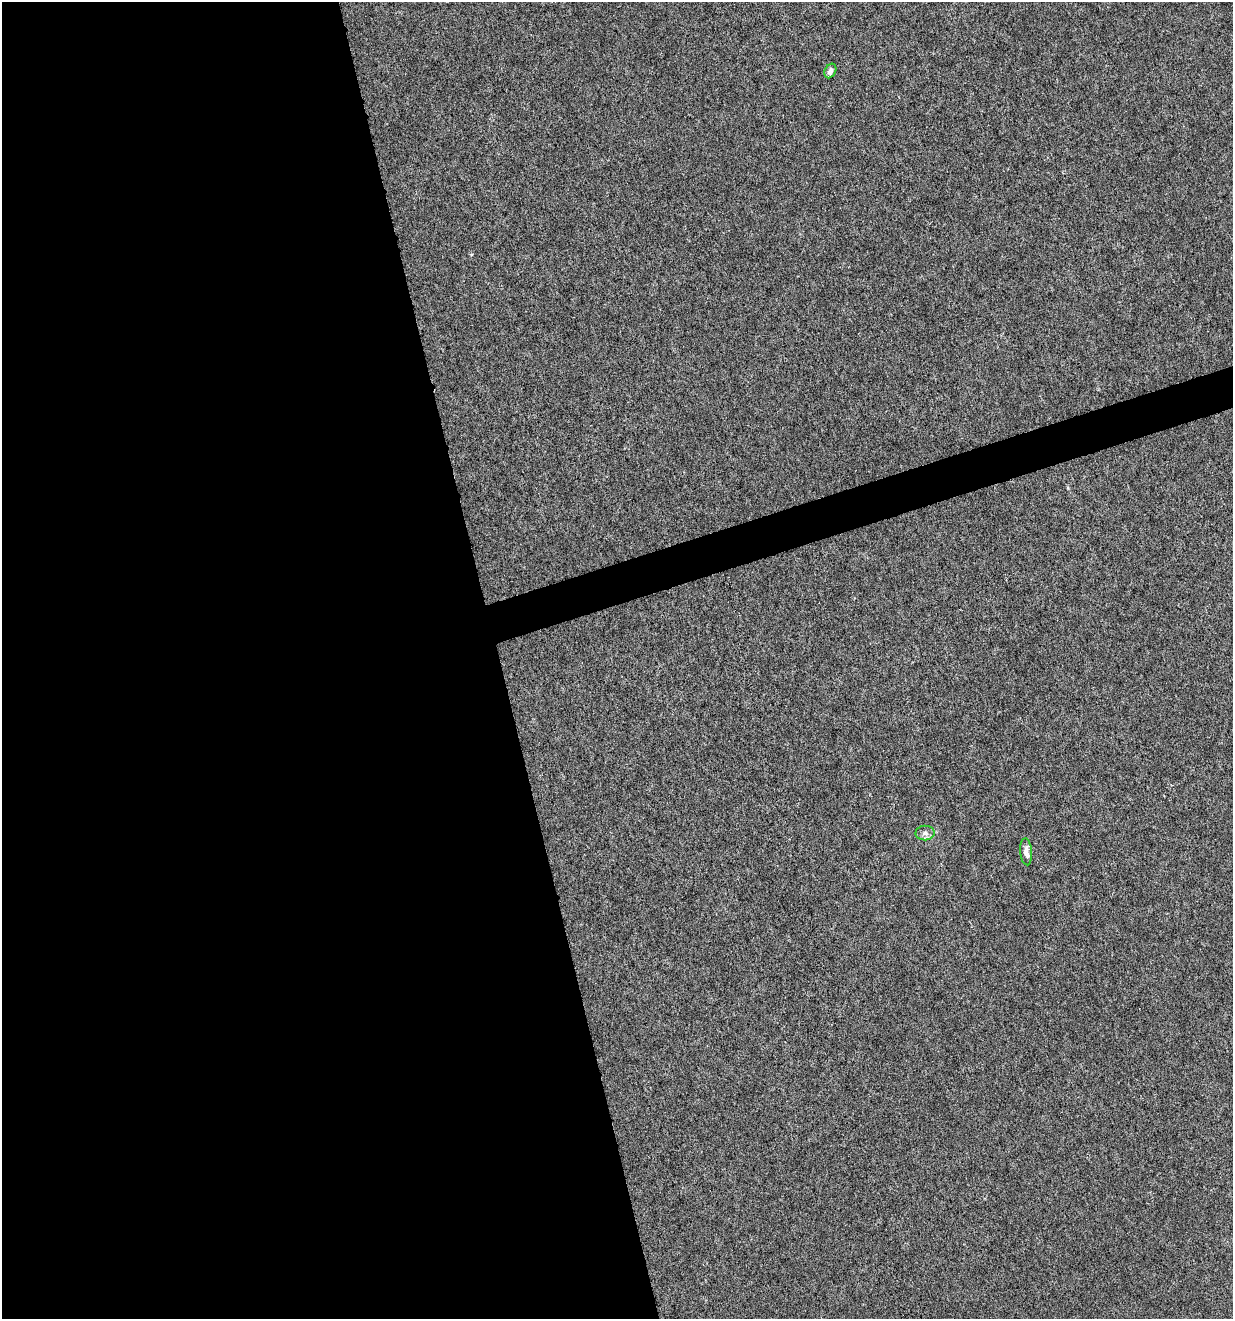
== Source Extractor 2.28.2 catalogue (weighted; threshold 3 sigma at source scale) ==
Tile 9 of 4 x 4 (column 1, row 3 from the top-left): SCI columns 106-1336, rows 1318-2634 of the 5081 x 5270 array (HDU 1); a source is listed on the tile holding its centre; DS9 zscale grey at full resolution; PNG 1235 x 1321 px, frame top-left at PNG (2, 2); each listed source drawn as its Kron ellipse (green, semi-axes under 4 px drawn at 4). Shown black and unused: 42% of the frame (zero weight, under 4 of 8 exposures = <1% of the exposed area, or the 3 px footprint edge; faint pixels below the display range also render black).
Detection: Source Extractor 2.28.2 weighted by HDU 2 'WHT'; one run over the whole footprint, this tile lists its part. Background 0.00105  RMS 0.0014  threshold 0.00554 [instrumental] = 3 sigma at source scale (4.09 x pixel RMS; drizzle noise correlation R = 1.36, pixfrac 0.8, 0.0396/0.0396 arcsec/px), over >= 5 px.
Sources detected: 3; all 3 listed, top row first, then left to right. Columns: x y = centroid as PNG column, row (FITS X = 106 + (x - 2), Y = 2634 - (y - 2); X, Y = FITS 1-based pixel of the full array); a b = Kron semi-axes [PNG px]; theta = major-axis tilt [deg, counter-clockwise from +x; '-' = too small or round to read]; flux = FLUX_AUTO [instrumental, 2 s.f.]
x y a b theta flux
830 71 8 5 62 0.53
925 833 9 7 1 0.5
1026 852 13 6 -85 0.78